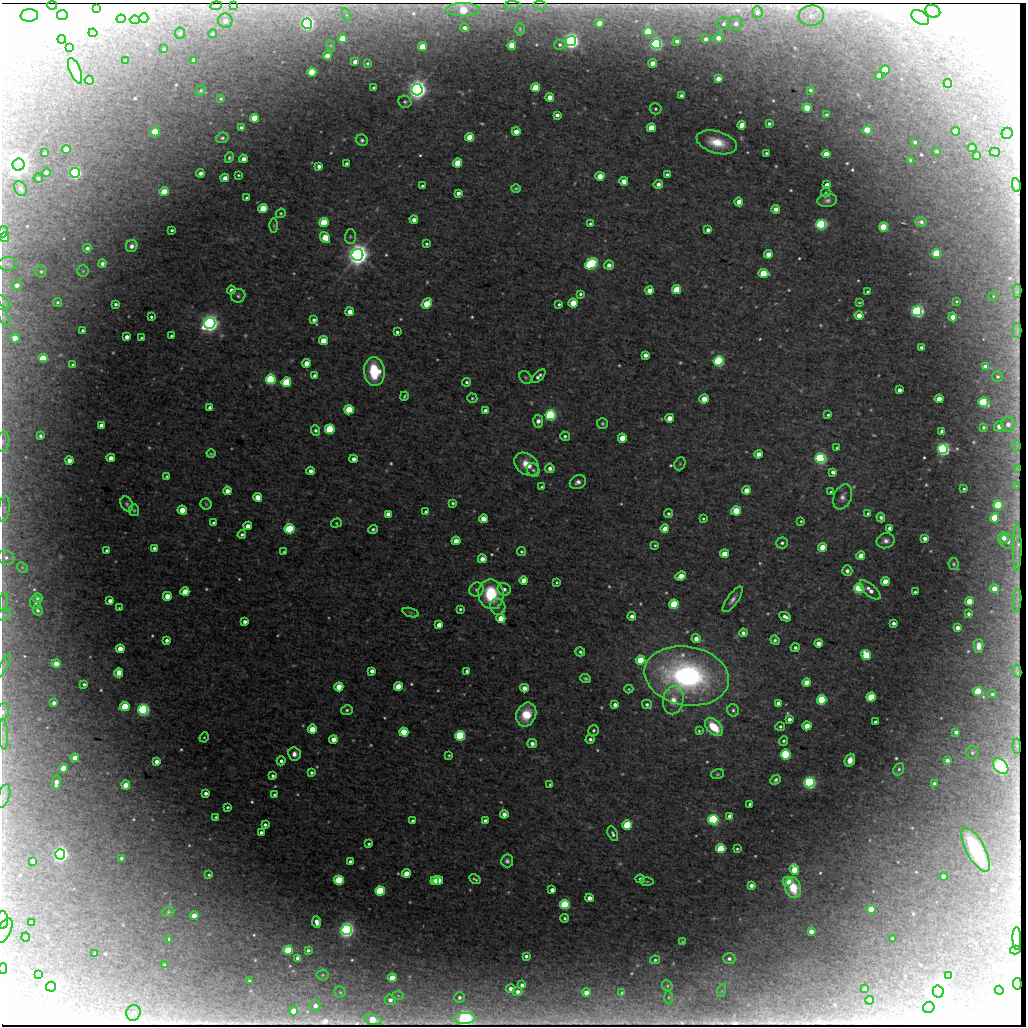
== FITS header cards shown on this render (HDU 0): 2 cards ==
NAXIS1  =                 1024 / length of data axis 1
NAXIS2  =                 1024 / length of data axis 2

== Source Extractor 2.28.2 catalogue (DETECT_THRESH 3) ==
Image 1024 x 1024 px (HDU 0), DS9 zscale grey, 1 PNG px = 1 image px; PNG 1028 x 1028 px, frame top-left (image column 1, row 1024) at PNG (2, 3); each listed source drawn as its Kron ellipse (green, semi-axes under 4 px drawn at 4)
Background 1140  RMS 3.8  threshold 11.4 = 3 sigma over >= 5 px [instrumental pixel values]
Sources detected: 678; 47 with non-positive FLUX_AUTO (blend fragments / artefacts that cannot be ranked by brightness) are neither listed nor drawn; of the other 631, the 500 brightest by FLUX_AUTO listed and drawn (131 fainter detections omitted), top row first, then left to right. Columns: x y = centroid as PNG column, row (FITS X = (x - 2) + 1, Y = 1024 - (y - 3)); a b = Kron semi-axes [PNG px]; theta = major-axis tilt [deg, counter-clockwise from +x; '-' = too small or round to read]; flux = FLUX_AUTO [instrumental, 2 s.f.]
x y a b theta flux
52 5 5 2 - 3700
512 5 8 2 1 530
540 5 7 2 -3 430
216 6 6 3 7 510
234 6 4 3 - 340
97 8 4 4 - 820
463 10 17 6 0 16000
933 11 8 6 -23 1100
757 12 6 5 - 1300
29 15 9 6 4 1000
62 15 5 5 - 2400
347 15 6 4 -71 610
811 16 13 10 6 2500
920 17 10 6 -33 950
144 18 4 4 - 8400
121 19 4 4 - 1800
135 20 5 4 - 590
225 21 7 7 - 1700
599 23 4 4 - 3500
736 23 7 6 - 1700
307 24 5 5 - 130000
724 24 6 6 - 870
465 28 5 4 - 1100
520 29 6 5 - 390
648 32 4 4 - 19000
93 33 4 4 - 4400
180 33 6 5 - 450
212 34 4 4 - 540
342 38 4 4 - 7000
718 38 5 4 - 2500
62 39 4 4 - 830
706 39 4 4 - 940
571 41 5 5 - 210000
677 41 4 3 - 1000
656 44 5 5 - 94000
512 45 4 4 - 7500
560 45 5 5 - 630
331 46 6 4 -72 350
69 47 4 4 - 1400
422 47 4 4 - 9300
164 49 3 3 - 480
327 56 4 4 - 2800
193 60 4 3 - 900
126 61 3 3 - 380
355 62 4 4 - 1400
367 63 3 3 - 390
653 63 4 4 - 3400
885 70 4 4 - 14000
75 71 13 5 -68 5100
312 72 4 4 - 11000
879 75 4 4 - 1300
718 79 4 4 - 2400
89 80 4 4 - 11000
948 83 4 4 - 2000
373 88 3 3 - 390
535 88 4 4 - 12000
417 90 5 5 - 370000
810 90 3 3 - 650
201 91 6 4 50 340
681 95 4 3 - 740
550 97 4 4 - 3000
221 99 4 3 - 360
405 102 6 6 - 560
807 108 4 4 - 7900
655 109 6 5 - 520
557 115 4 4 - 1300
826 115 3 3 - 460
254 118 4 4 - 12000
769 123 4 3 - 780
742 125 4 4 - 5000
241 128 4 4 - 1200
651 128 4 4 - 8000
867 130 4 4 - 12000
516 131 4 4 - 3100
956 131 4 4 - 7000
155 132 4 4 - 16000
1007 133 6 5 - 1100
470 137 4 4 - 7100
222 138 6 5 - 640
362 140 6 5 - 680
717 142 21 11 -16 6600
915 142 3 3 - 490
972 148 4 4 - 3300
66 149 4 4 - 6500
936 151 4 3 - 340
995 152 5 4 - 400
45 153 3 3 - 490
766 153 3 3 - 430
826 154 4 4 - 4100
977 155 4 4 - 2200
229 158 6 4 65 550
243 159 4 4 - 2100
911 160 4 3 - 470
458 163 4 4 - 10000
346 164 3 3 - 720
19 165 6 6 - 400000
319 166 4 4 - 1300
46 173 4 4 - 1400
75 173 5 5 - 90000
200 173 4 4 - 1300
238 175 3 3 - 340
667 175 4 4 - 1300
600 176 4 4 - 4700
38 178 5 4 - 490
225 178 4 4 - 2300
624 181 4 4 - 3600
658 184 5 4 - 1400
827 185 4 4 - 2600
1016 185 7 3 -79 610
422 186 3 3 - 460
20 188 8 6 -59 1100
516 188 5 4 - 450
164 192 4 4 - 7800
826 192 5 4 - 350
458 193 4 4 - 1400
247 198 4 3 - 460
827 200 10 6 8 990
739 202 4 4 - 3300
263 208 4 4 - 11000
776 209 4 4 - 2100
281 213 5 4 - 390
414 220 4 4 - 1700
324 222 4 4 - 15000
921 222 6 4 -19 760
590 224 3 3 - 520
821 225 5 5 - 76000
274 226 7 3 -89 350
883 227 4 4 - 19000
172 230 3 3 - 500
708 230 4 4 - 1100
3 232 6 4 74 550
350 236 7 5 87 550
4 237 5 4 - 5100
325 238 6 4 -53 8600
426 244 3 3 - 480
132 246 6 5 - 1200
87 248 4 4 - 750
936 253 4 4 - 21000
768 254 4 4 - 2900
357 255 6 6 - 430000
8 264 9 7 2 1000
102 264 4 4 - 1200
591 264 7 5 32 66000
609 265 5 4 - 1700
41 271 6 5 - 460
83 271 5 5 - 420
763 273 5 4 - 13000
17 285 5 5 - 1500
231 290 4 4 - 1000
650 290 4 4 - 2900
677 290 4 4 - 12000
1017 291 7 3 -87 640
868 292 3 3 - 630
580 294 4 3 - 580
238 296 7 6 - 710
993 296 5 4 - 350
956 301 4 4 - 360
4 302 8 4 -45 580
57 302 4 4 - 510
859 302 4 3 - 390
573 303 4 4 - 9100
115 304 3 3 - 670
427 304 6 4 49 11000
559 304 3 3 - 540
917 311 5 5 - 130000
350 312 4 4 - 2900
859 315 4 4 - 3700
4 317 9 5 -62 740
151 317 3 3 - 500
953 317 4 4 - 3300
314 320 4 4 - 750
210 323 5 5 - 290000
1017 330 7 3 90 590
83 331 4 4 - 1100
397 332 4 3 - 640
171 336 3 3 - 510
127 337 4 4 - 1600
15 338 4 4 - 4600
142 338 3 3 - 430
323 340 4 4 - 5400
921 347 4 4 - 710
645 355 4 4 - 1800
43 358 5 4 - 11000
719 361 5 5 - 65000
307 363 4 4 - 4800
73 365 3 3 - 490
985 367 4 4 - 1600
374 371 14 10 -85 13000
315 376 4 4 - 1700
538 376 8 4 44 1100
998 376 5 5 - 510
526 377 7 5 -52 510
271 379 5 5 - 47000
286 382 5 4 - 27000
466 382 4 4 - 600
899 390 4 4 - 1400
404 396 5 3 - 380
472 398 5 4 - 430
704 399 4 4 - 4800
939 399 4 4 - 3900
983 402 5 4 - 31000
210 408 4 4 - 1400
349 410 4 4 - 14000
485 410 4 4 - 990
550 415 5 5 - 75000
828 415 3 3 - 440
670 418 4 4 - 3800
538 421 6 5 - 1800
602 423 5 5 - 530
1008 424 7 7 - 1900
101 425 4 4 - 2000
999 426 5 5 - 1800
983 427 3 3 - 500
330 429 5 4 - 25000
315 430 5 4 - 800
942 431 4 4 - 1300
40 436 4 3 - 700
565 436 5 4 - 620
622 438 4 4 - 6900
3 442 10 6 84 1100
1017 446 5 3 - 430
837 448 3 3 - 350
943 449 5 5 - 130000
211 454 4 3 - 430
758 454 4 4 - 2500
111 458 4 4 - 2300
820 458 5 5 - 89000
353 459 4 4 - 1400
69 460 4 4 - 2000
527 464 14 10 -39 4700
680 464 7 5 69 450
550 468 5 4 - 1400
1017 469 4 2 - 330
533 470 7 6 - 710
311 471 4 4 - 1400
833 472 4 4 - 1300
167 476 4 3 - 400
578 482 8 6 25 1400
1016 485 4 3 - 400
542 487 3 3 - 460
964 489 3 3 - 390
746 490 4 4 - 2800
227 491 4 4 - 2000
831 492 3 3 - 500
258 497 4 4 - 4300
843 497 13 8 68 1600
453 503 3 3 - 480
127 504 8 5 -62 660
206 504 5 5 - 350
998 505 5 4 - 20000
4 509 13 5 83 1000
134 510 6 5 - 450
182 510 4 4 - 4700
736 511 5 4 - 12000
426 512 4 4 - 820
668 513 4 4 - 560
868 513 4 3 - 540
388 514 4 4 - 2000
881 518 5 4 - 800
995 518 4 4 - 15000
483 519 4 4 - 4000
703 519 3 3 - 390
801 521 4 3 - 370
213 523 4 3 - 620
336 523 5 4 - 400
248 526 4 4 - 2100
665 528 4 4 - 2900
889 528 4 4 - 1000
289 529 5 4 - 26000
373 529 5 4 - 590
242 535 4 3 - 630
925 538 4 4 - 1400
1004 538 5 5 - 2100
456 541 4 4 - 3300
885 541 9 7 12 1300
1008 541 7 7 - 1800
782 543 6 5 - 750
655 545 3 3 - 360
822 547 4 4 - 6300
154 548 4 3 - 650
1017 548 24 3 89 2300
107 551 4 3 - 840
521 551 4 3 - 440
284 552 4 3 - 350
724 554 4 4 - 6000
861 556 4 4 - 4000
6 557 8 7 - 1300
482 559 4 4 - 2300
954 564 6 5 - 390
22 567 6 4 -46 370
847 571 5 5 - 1100
681 576 5 4 - 4100
524 581 4 4 - 4400
885 582 4 4 - 5300
557 583 3 3 - 390
504 589 7 6 - 1200
859 589 5 4 - 41000
994 589 4 4 - 3800
476 590 7 6 - 920
870 590 13 6 -40 1800
185 592 4 4 - 6000
915 592 3 3 - 480
491 594 15 12 -80 17000
167 596 4 4 - 4300
37 598 5 5 - 720
733 599 15 5 54 1300
110 601 4 4 - 1400
969 601 4 4 - 5500
1017 601 12 2 85 1100
3 602 9 4 81 750
36 602 6 5 - 580
674 604 4 4 - 17000
498 607 8 7 - 1000
119 608 3 3 - 340
460 609 3 3 - 470
38 610 5 4 - 630
411 613 8 3 -19 400
969 614 3 3 - 780
4 615 7 5 29 690
632 616 4 4 - 1200
785 617 6 4 -26 1200
501 618 4 4 - 6400
245 622 4 4 - 1100
893 623 4 4 - 1000
439 625 4 4 - 3600
958 628 4 4 - 1700
743 633 4 4 - 1100
696 639 4 4 - 1900
167 640 4 4 - 1100
775 640 5 4 - 670
818 643 4 4 - 2000
979 646 7 5 90 1800
795 648 4 4 - 770
120 649 4 4 - 3900
580 652 5 4 - 620
866 655 5 4 - 14000
640 660 5 4 - 10000
56 664 4 4 - 3100
3 666 13 4 60 820
372 671 4 4 - 1700
467 671 4 3 - 640
1017 671 7 2 -77 520
119 673 4 4 - 3800
687 676 42 29 -10 87000
586 678 5 3 - 590
807 682 4 4 - 3700
84 684 3 3 - 480
339 687 4 4 - 7200
398 687 4 4 - 7600
524 688 4 4 - 2100
629 689 4 4 - 330
978 692 4 4 - 15000
992 694 5 3 - 440
871 697 4 4 - 16000
673 700 14 10 79 3500
822 700 4 4 - 24000
54 703 4 4 - 1100
778 703 4 4 - 2000
647 704 5 4 - 680
615 705 4 4 - 1300
125 707 5 4 - 16000
143 710 5 5 - 100000
347 710 5 5 - 590
733 710 6 6 - 650
3 712 9 6 75 1100
526 715 12 9 67 8500
789 719 4 4 - 1500
875 722 3 3 - 520
780 726 5 4 - 550
807 726 4 4 - 4800
714 727 11 6 -46 9500
312 729 4 4 - 6700
593 730 5 5 - 530
699 731 4 3 - 350
404 732 4 4 - 11000
956 732 4 4 - 1100
3 734 15 4 -87 1200
460 736 5 5 - 37000
204 737 5 4 - 370
333 739 4 4 - 2900
590 739 4 4 - 770
784 741 5 4 - 610
532 743 5 4 - 1400
1017 746 7 3 -88 710
972 752 6 5 - 520
294 754 7 6 - 1400
449 755 3 3 - 360
786 755 5 5 - 38000
75 758 4 4 - 3400
850 760 6 5 - 2300
947 760 4 4 - 1000
156 761 4 4 - 1800
281 761 4 4 - 830
1001 766 9 6 -44 190000
63 768 4 4 - 6100
899 769 6 5 - 590
311 773 4 4 - 650
718 774 6 5 - 430
273 776 3 3 - 700
776 780 6 4 42 750
810 782 5 5 - 100000
56 783 7 4 82 1900
934 783 4 3 - 560
550 784 3 3 - 330
126 785 4 4 - 4900
206 793 4 3 - 1100
274 795 3 3 - 400
4 796 12 5 73 1300
750 804 4 4 - 830
227 807 3 3 - 440
504 814 4 4 - 1900
730 816 4 4 - 1900
216 817 3 3 - 330
485 820 4 3 - 790
713 820 5 5 - 68000
413 821 3 3 - 700
265 825 4 3 - 750
627 825 5 4 - 23000
261 833 4 4 - 1300
613 834 8 4 -65 750
369 844 3 3 - 520
721 849 4 4 - 20000
737 849 3 3 - 380
976 850 25 9 -62 23000
60 854 5 5 - 180000
121 858 3 3 - 460
33 861 4 4 - 1800
507 861 6 6 - 790
350 862 4 4 - 1300
794 870 5 4 - 8700
406 873 4 4 - 4200
209 875 3 3 - 340
944 877 4 4 - 1700
475 879 6 3 -31 500
640 879 4 4 - 690
339 880 5 4 - 30000
435 881 4 3 - 4500
438 881 5 4 - 8100
647 881 7 3 -1 340
788 881 5 4 - 6300
751 885 4 4 - 1400
793 888 10 8 -76 7800
552 890 4 4 - 1600
380 891 4 4 - 31000
589 898 4 4 - 1800
565 905 5 4 - 36000
871 909 4 4 - 5500
168 912 6 5 - 380
194 916 4 4 - 3700
565 918 4 4 - 500
3 920 9 5 -86 860
317 922 6 4 -86 1700
31 923 4 4 - 1100
346 930 5 5 - 210000
4 931 13 6 66 1200
811 931 4 4 - 2200
26 937 4 4 - 890
893 938 3 3 - 450
1017 938 11 4 -89 1200
169 939 3 3 - 380
682 942 3 3 - 330
288 950 4 4 - 18000
308 950 4 3 - 690
1015 950 5 3 - 640
95 954 3 3 - 410
526 956 4 3 - 600
298 958 4 4 - 1900
729 959 6 5 - 840
655 960 5 4 - 480
165 965 3 3 - 400
3 969 5 4 - 340
38 975 4 4 - 980
322 975 6 5 - 430
948 976 4 4 - 2000
392 978 4 4 - 5500
249 981 3 3 - 500
1017 984 6 2 -84 470
522 985 4 4 - 810
667 986 5 5 - 420
51 987 5 5 - 140000
511 989 4 4 - 1200
865 989 4 4 - 1200
999 990 4 4 - 5200
721 991 6 4 71 410
938 991 6 5 - 330000
340 992 5 5 - 430
517 992 5 4 - 1200
586 992 4 4 - 2300
622 993 4 4 - 390
398 996 6 4 -2 380
459 997 5 5 - 740
668 997 7 3 89 390
390 1000 5 5 - 1400
869 1000 4 4 - 3300
315 1006 6 6 - 1700
929 1007 6 5 - 520
293 1011 4 4 - 3600
133 1013 8 7 - 1300
465 1018 11 5 2 150000
373 1020 9 5 -16 7900
At the frame edge (FLAGS 8, measured only in part): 7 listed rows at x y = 3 232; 4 237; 3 442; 3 666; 3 712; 3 920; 3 969
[131 fainter detections neither listed nor drawn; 47 non-positive-flux detections neither listed nor drawn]